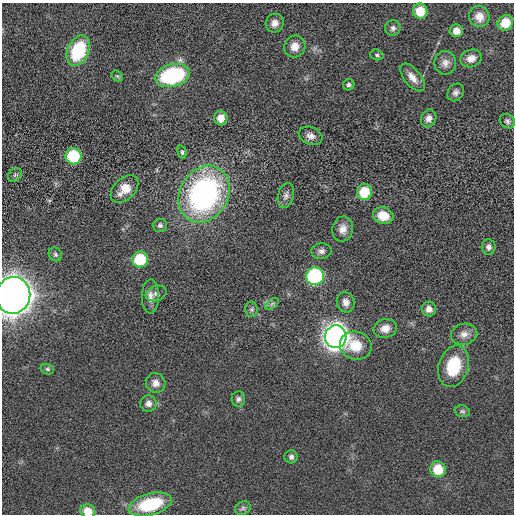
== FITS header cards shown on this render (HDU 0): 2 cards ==
NAXIS1  =                  512 / length of data axis 1
NAXIS2  =                  512 / length of data axis 2

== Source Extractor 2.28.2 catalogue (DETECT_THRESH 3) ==
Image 512 x 512 px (HDU 0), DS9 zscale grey, 1 PNG px = 1 image px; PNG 516 x 516 px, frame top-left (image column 1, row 512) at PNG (2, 3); each listed source drawn as its Kron ellipse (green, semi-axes under 4 px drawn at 4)
Background 3.26e-04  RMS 0.013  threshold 0.038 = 3 sigma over >= 5 px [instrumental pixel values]
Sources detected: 57; all 57 listed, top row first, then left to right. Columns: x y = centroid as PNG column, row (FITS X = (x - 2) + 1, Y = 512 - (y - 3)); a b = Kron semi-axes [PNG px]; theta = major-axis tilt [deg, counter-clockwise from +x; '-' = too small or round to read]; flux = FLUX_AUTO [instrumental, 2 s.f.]
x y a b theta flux
420 11 7 7 - 17
479 17 10 10 - 7
275 23 9 9 - 5.4
505 23 8 7 - 11
393 28 8 7 - 2.8
456 31 6 6 - 6.8
295 46 11 10 - 8.3
78 51 16 10 66 52
377 55 7 5 -16 1.5
471 58 11 8 19 6.1
445 63 12 10 90 5.5
172 75 17 11 15 93
117 76 6 4 -43 1.4
412 77 16 8 -51 7.5
349 85 6 5 - 1.8
456 92 9 7 54 3.1
221 118 7 6 - 8.2
429 118 9 7 67 4.7
507 121 8 6 -37 2.3
311 136 12 8 -23 5.1
182 152 7 4 -75 1.5
74 156 8 8 - 49
15 175 7 6 - 1.9
125 189 16 10 45 12
364 192 8 7 - 27
204 194 30 24 60 190
286 195 12 8 76 3.9
383 216 10 8 -17 13
160 225 7 7 - 2.3
343 229 12 10 78 6.5
489 247 8 7 - 3.1
321 251 10 7 4 3.7
55 254 7 6 - 1.9
140 259 8 8 - 36
315 276 9 9 - 110
156 294 11 7 19 3.3
13 295 18 17 - 1300
150 296 17 8 89 6
346 302 10 8 -74 4.8
272 304 8 4 37 2
252 309 8 6 89 2.1
429 309 7 7 - 5.1
385 328 12 9 10 7.7
464 334 13 10 12 6.4
336 337 11 10 - 790
356 346 16 14 -18 20
453 366 21 15 74 35
47 369 7 5 -15 1.5
156 383 10 9 - 5.4
238 399 7 7 - 2.5
148 404 8 8 - 4.4
462 411 8 5 -14 1.9
291 457 6 6 - 2.5
438 469 8 7 - 21
150 504 22 11 15 47
243 508 8 6 28 2.4
88 511 7 6 - 10
At the frame edge (FLAGS 8, measured only in part): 2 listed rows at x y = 13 295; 88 511